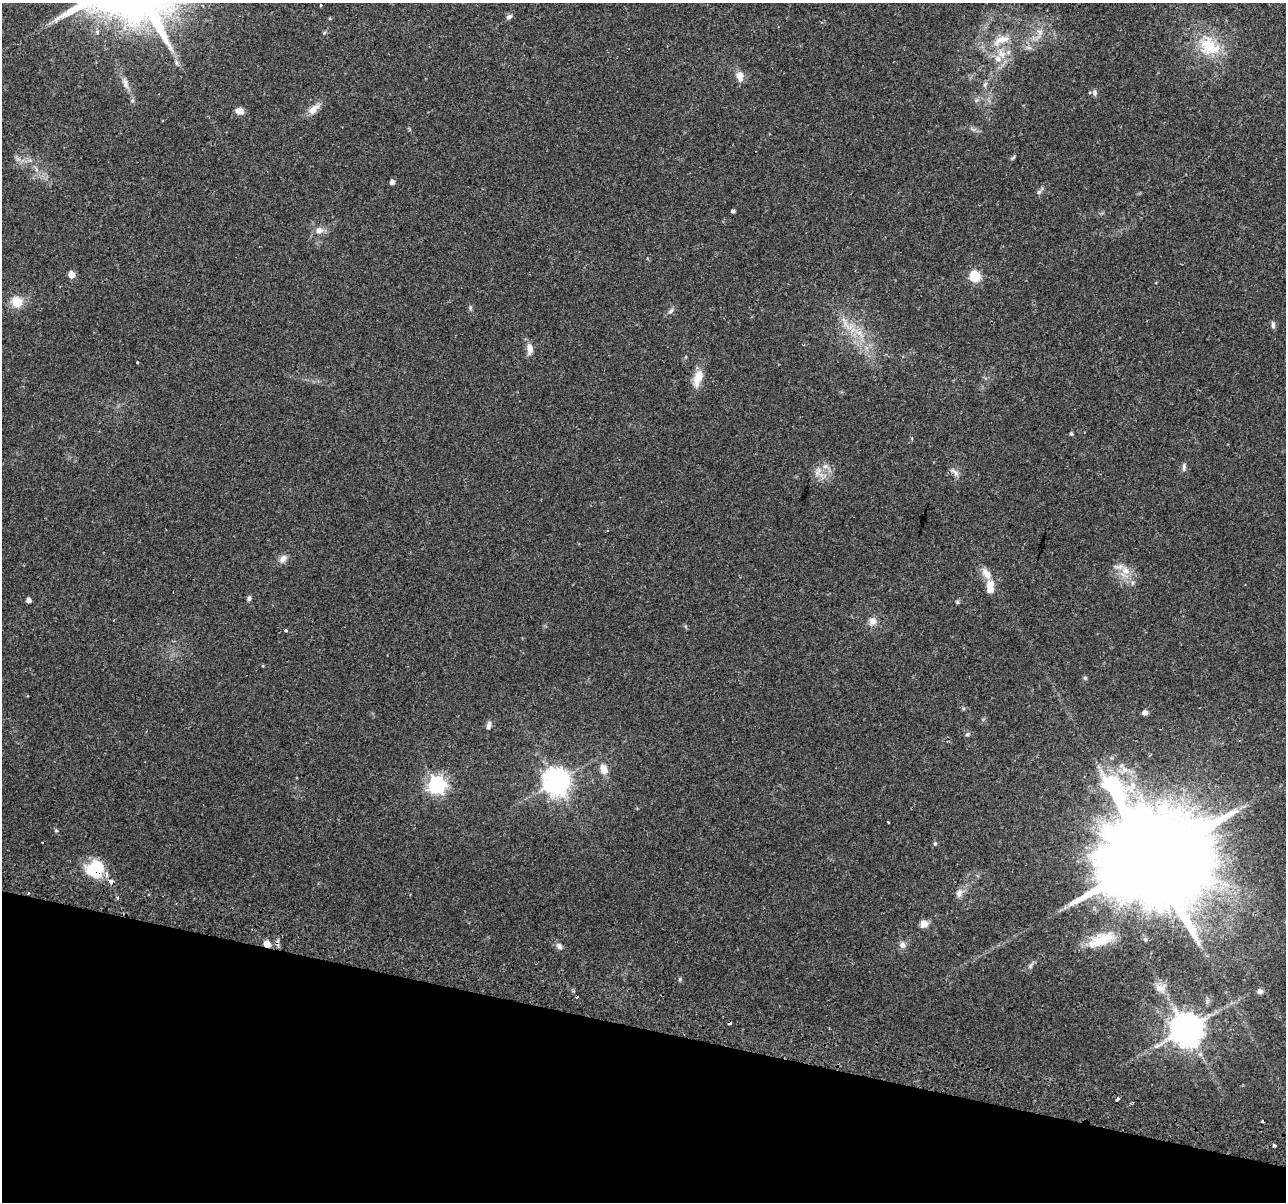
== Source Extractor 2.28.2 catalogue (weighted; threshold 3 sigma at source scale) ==
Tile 15 of 4 x 4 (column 3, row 4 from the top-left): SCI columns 2635-3918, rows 294-1493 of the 5279 x 5444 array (HDU 1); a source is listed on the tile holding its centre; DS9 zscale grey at full resolution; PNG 1288 x 1204 px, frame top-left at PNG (2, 3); no overlay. Shown black and unused: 15% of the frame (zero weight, under 2 of 3 exposures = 5% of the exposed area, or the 3 px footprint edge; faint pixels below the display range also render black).
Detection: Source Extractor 2.28.2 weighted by HDU 2 'WHT'; one run over the whole footprint, this tile lists its part. Background 0.0342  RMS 0.0034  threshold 0.0154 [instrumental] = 3 sigma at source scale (4.5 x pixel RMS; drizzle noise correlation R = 1.50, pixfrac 1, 0.0396/0.0396 arcsec/px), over >= 5 px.
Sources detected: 82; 3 cosmic-ray / hot-pixel residue — not listed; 4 inside a brighter listed object's ellipse — not listed separately; the other 75 listed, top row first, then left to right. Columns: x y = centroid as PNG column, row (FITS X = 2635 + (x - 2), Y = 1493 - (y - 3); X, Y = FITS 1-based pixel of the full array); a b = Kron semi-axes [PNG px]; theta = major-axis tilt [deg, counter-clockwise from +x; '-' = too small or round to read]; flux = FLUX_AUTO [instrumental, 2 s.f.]
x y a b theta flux
320 5 3 3 - 1.2
509 17 8 6 33 1
97 32 6 5 - 0.81
1040 32 9 7 -52 1.8
324 33 5 4 - 0.41
1001 40 29 12 24 7.3
1209 46 29 23 -30 15
1029 48 10 5 -1 1.1
1001 54 16 11 -58 5
176 63 9 4 -89 0.83
740 76 13 10 -79 2.7
125 83 16 7 -73 2.1
985 84 9 5 63 0.88
1094 93 9 6 -75 1
313 109 18 9 43 3
239 111 10 7 -14 2.2
1013 158 9 3 50 0.48
18 159 7 5 -42 0.99
36 169 7 4 -72 0.75
392 182 4 4 - 1.6
1039 192 7 5 44 0.77
733 211 4 4 - 0.87
319 230 10 9 - 2.3
71 275 5 5 - 4.7
975 276 6 5 - 28
17 302 12 11 - 5.7
470 308 7 5 -73 0.59
671 311 9 5 39 1
1273 325 9 5 -86 0.92
860 333 17 8 -50 4.7
530 349 15 8 -88 2.5
137 363 3 2 - 0.4
698 378 22 10 73 5
1071 434 4 3 - 0.58
1184 467 11 5 84 0.95
818 472 16 11 -80 3.4
955 472 17 6 -49 1.6
608 531 4 2 - 0.36
283 559 12 9 54 1.9
1125 570 12 10 -63 3.6
990 587 16 9 -89 4.1
249 598 7 5 70 0.77
28 600 4 4 - 1.8
957 602 5 5 - 0.47
873 621 11 10 - 2.4
286 631 4 3 - 1.9
1085 678 6 5 - 0.51
1145 713 5 4 - 2.1
489 725 12 6 77 1.2
967 734 7 5 21 0.61
604 770 11 7 -73 3.7
556 781 8 8 - 390
437 784 7 7 - 130
888 822 3 3 - 0.49
56 831 6 4 -48 0.58
42 842 2 2 - 0.29
935 844 5 5 - 0.52
1151 858 33 25 76 11000
95 869 20 19 - 13
111 882 4 3 - 3
959 893 11 8 61 1.8
118 898 3 3 - 1.2
924 924 8 7 - 2.5
1102 940 35 17 20 9.9
267 944 5 5 - 4.3
902 945 9 8 - 1.7
559 946 10 7 -56 1.3
1030 966 6 5 - 0.67
680 979 6 4 72 0.4
1160 988 17 11 8 3.1
1260 991 7 6 - 1.2
1186 1029 10 9 - 740
1117 1099 4 3 - 4.3
1263 1122 3 3 - 1.4
1274 1146 4 3 - 1.1
Overlapping masked pixels (flux is a lower limit): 2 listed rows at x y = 95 869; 267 944